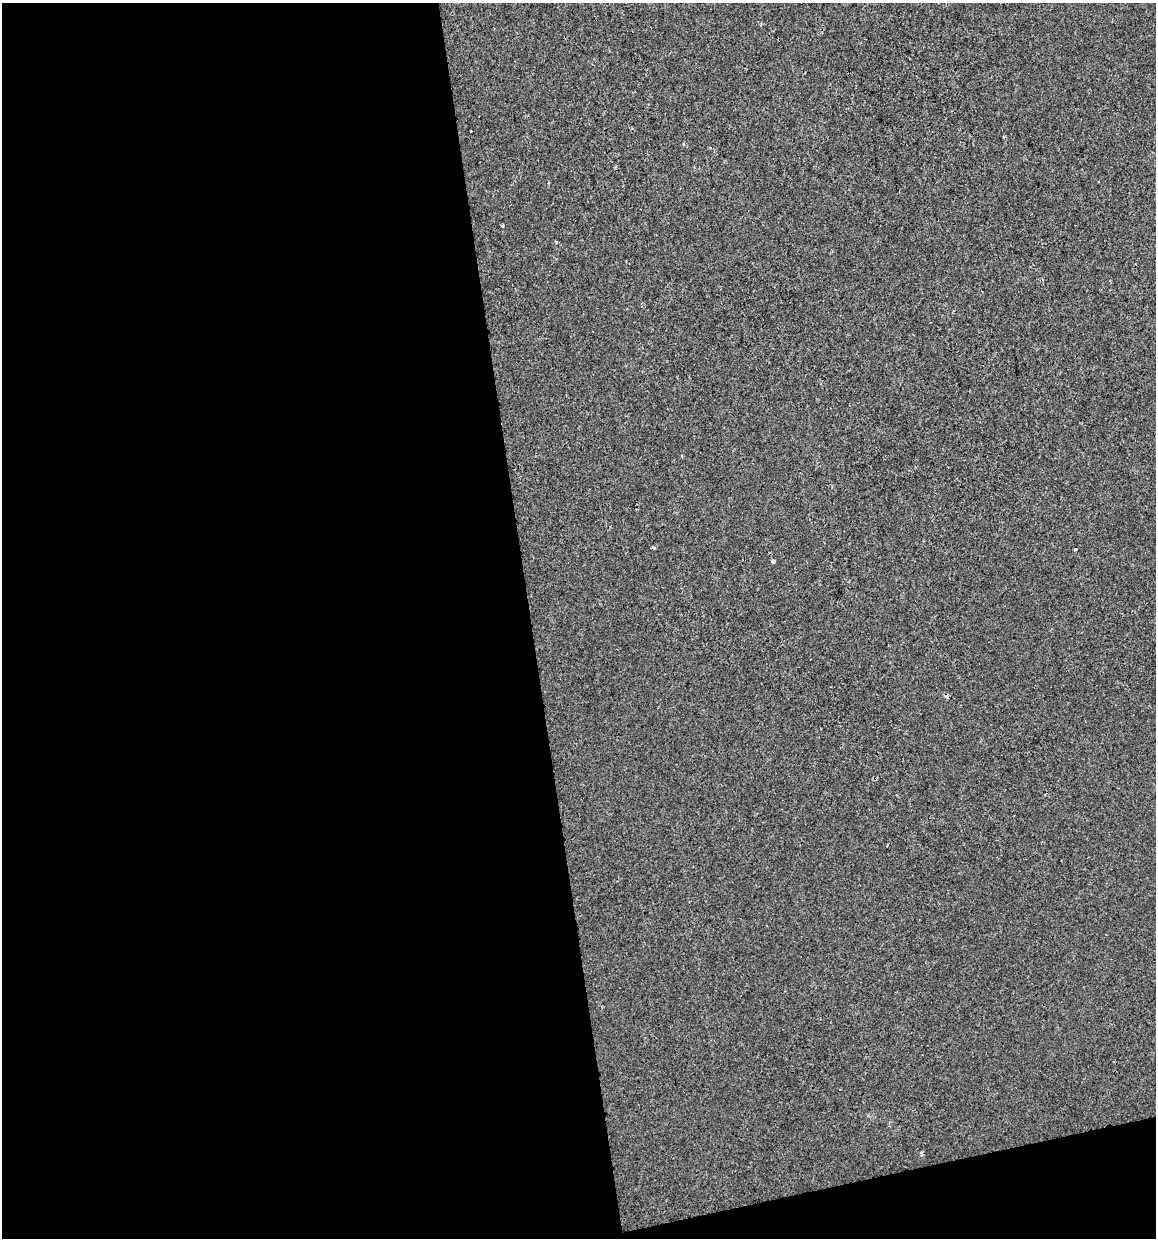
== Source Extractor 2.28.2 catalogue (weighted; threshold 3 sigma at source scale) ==
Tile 13 of 4 x 4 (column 1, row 4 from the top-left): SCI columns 32-1185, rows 1-1236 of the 4724 x 4944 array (HDU 1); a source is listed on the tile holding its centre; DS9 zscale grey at full resolution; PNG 1158 x 1240 px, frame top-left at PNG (2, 3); no overlay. Shown black and unused: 48% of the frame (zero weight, under 2 of 3 exposures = <1% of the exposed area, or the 3 px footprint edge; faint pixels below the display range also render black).
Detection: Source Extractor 2.28.2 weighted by HDU 2 'WHT'; one run over the whole footprint, this tile lists its part. Background -8.66e-04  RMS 0.0043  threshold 0.0192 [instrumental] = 3 sigma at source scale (4.5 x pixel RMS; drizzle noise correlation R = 1.50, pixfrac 1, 0.0396/0.0396 arcsec/px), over >= 5 px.
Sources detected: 6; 1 cosmic-ray / hot-pixel residue — not listed; the other 5 listed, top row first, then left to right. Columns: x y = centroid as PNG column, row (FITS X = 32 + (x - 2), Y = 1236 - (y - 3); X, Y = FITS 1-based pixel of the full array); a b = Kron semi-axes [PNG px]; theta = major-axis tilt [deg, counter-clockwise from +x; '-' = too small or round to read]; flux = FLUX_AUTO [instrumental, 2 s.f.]
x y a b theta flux
471 131 3 2 - 0.7
503 226 3 3 - 0.46
654 548 4 3 - 1.9
773 561 3 3 - 1.9
947 696 5 4 - 1.9
Overlapping masked pixels (flux is a lower limit): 2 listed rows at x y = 654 548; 947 696